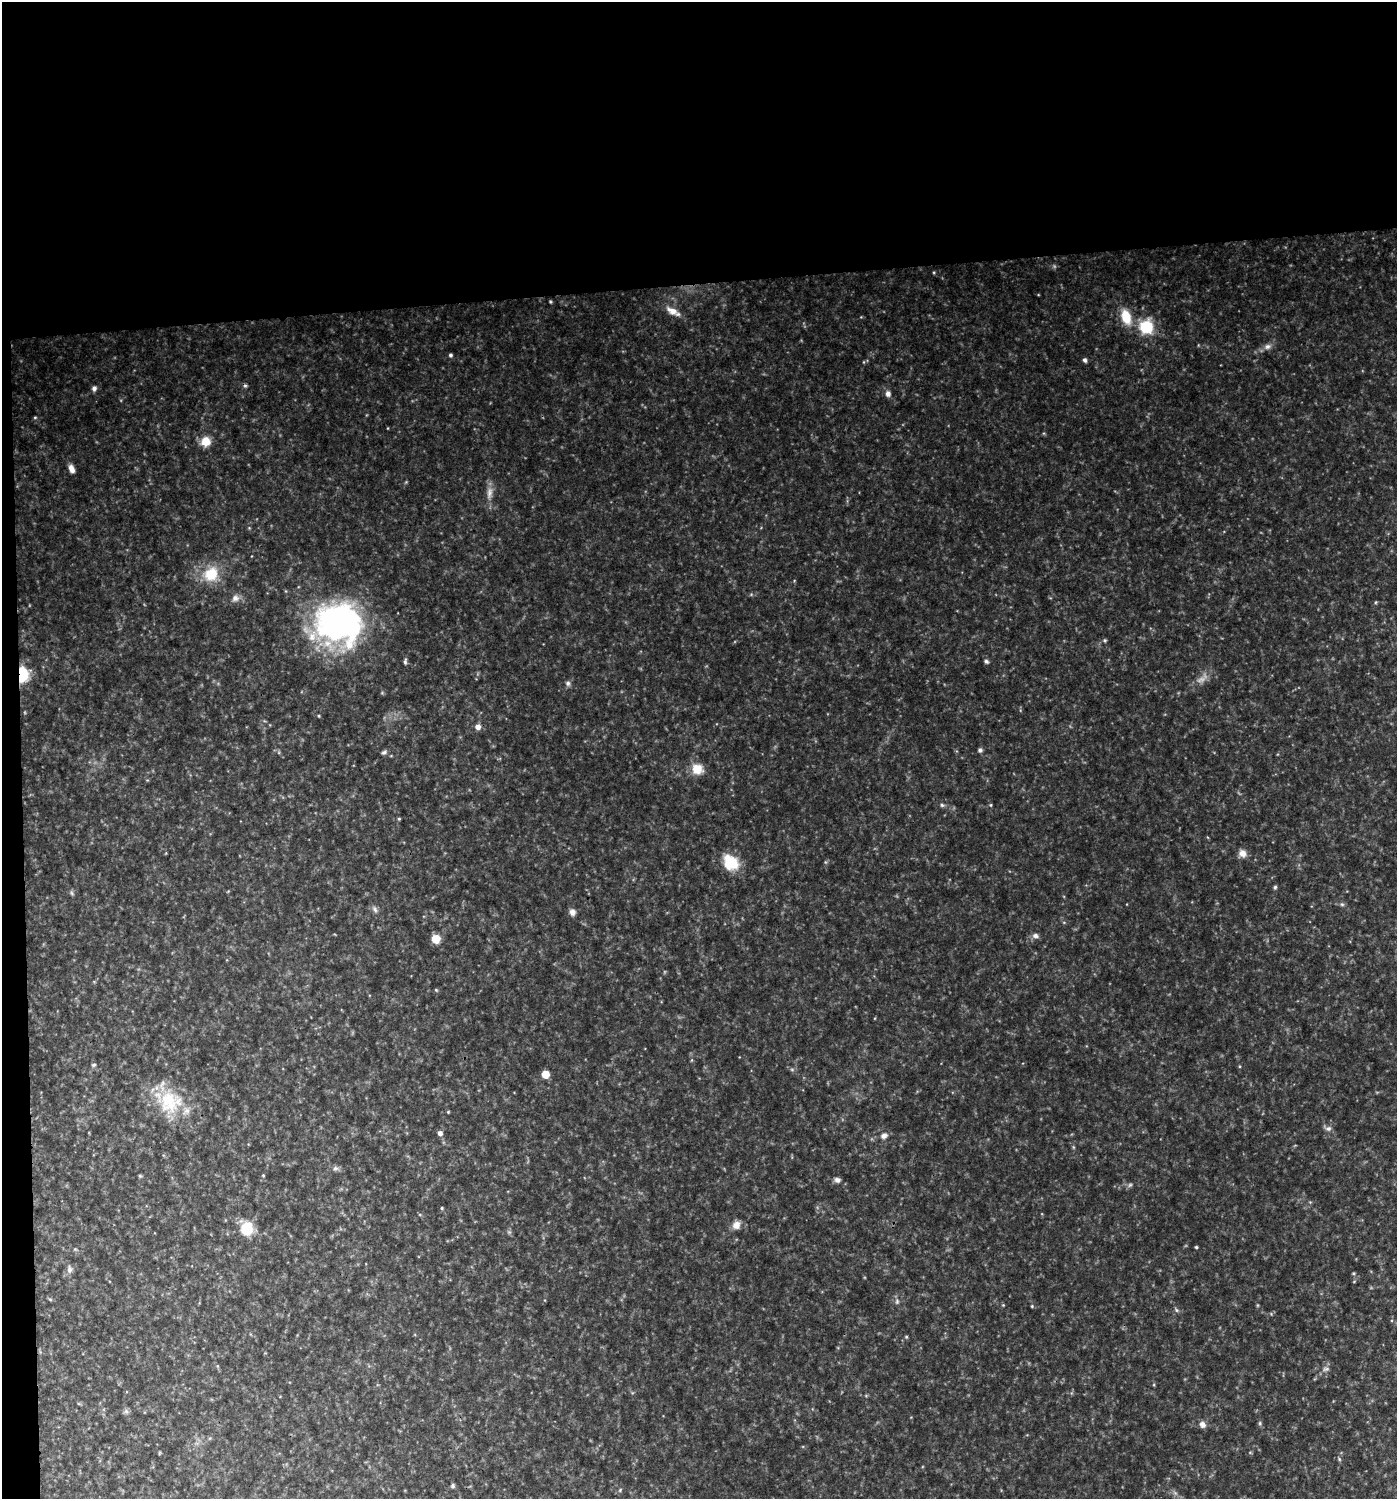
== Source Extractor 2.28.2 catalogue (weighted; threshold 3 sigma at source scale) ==
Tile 1 of 3 x 3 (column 1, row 1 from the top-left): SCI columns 6-1400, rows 2996-4492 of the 4238 x 4492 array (HDU 1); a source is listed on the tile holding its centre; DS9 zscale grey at full resolution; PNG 1399 x 1501 px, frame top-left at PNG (2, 2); no overlay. Shown black and unused: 20% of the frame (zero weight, under 3 of 4 exposures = <1% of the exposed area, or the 3 px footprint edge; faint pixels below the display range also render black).
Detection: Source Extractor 2.28.2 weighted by HDU 2 'WHT'; one run over the whole footprint, this tile lists its part. Background 0.0914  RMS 0.0075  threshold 0.0339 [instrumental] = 3 sigma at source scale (4.5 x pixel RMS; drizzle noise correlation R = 1.50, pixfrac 1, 0.0396/0.0396 arcsec/px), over >= 5 px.
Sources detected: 65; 1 too faint to see at this stretch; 1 cosmic-ray / hot-pixel residue — not listed; the other 63 listed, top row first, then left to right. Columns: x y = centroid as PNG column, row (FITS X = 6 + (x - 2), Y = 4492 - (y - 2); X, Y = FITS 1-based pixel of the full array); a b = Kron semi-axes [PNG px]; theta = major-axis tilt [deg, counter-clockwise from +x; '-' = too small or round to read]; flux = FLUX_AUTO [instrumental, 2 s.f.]
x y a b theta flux
672 311 16 8 -31 7
1126 317 16 10 -73 16
1146 327 18 17 - 23
1267 346 8 7 - 2.9
450 355 4 4 - 1.4
1085 360 5 4 - 2
94 388 6 5 - 2.4
888 394 8 7 - 2.9
35 417 5 3 - 0.83
206 441 11 11 - 9.4
71 469 9 6 -66 4.4
489 493 18 8 83 5.9
211 574 16 14 47 21
235 598 10 8 34 3.6
338 623 55 46 -13 180
1105 640 5 4 - 1
405 661 7 4 78 1.5
986 661 5 4 - 1.6
23 675 15 9 88 25
568 683 8 6 77 1.9
319 716 5 3 - 0.61
478 727 6 6 - 4.2
980 750 6 5 - 1.5
384 752 7 5 20 1.5
697 769 14 13 - 9.9
942 805 6 5 - 1.3
991 805 5 3 - 0.74
399 819 4 4 - 0.75
1242 853 9 8 - 4.7
730 862 21 16 -47 18
1275 887 5 4 - 1.1
72 893 7 4 -70 1.2
1342 904 6 4 -1 1.2
375 910 9 5 -63 2
572 912 8 7 - 3.1
1035 936 8 6 -14 2.6
435 939 5 5 - 22
436 990 5 3 - 0.68
94 1065 6 4 20 0.99
545 1074 5 5 - 18
168 1101 34 25 -80 36
448 1112 4 3 - 0.59
1328 1128 8 7 - 2.5
440 1133 5 5 - 3.1
884 1136 9 7 21 3.2
335 1168 8 5 8 1.9
263 1175 4 3 - 0.66
140 1176 5 4 - 0.86
837 1180 8 6 -22 2.4
442 1208 4 3 - 0.79
736 1225 11 10 - 5.1
247 1228 14 12 77 19
1196 1247 3 3 - 0.91
70 1269 8 7 - 2.6
897 1301 7 5 -72 1.7
1032 1306 4 3 - 0.66
906 1337 4 4 - 0.78
1325 1369 9 5 25 2
126 1411 6 6 - 1.7
1260 1423 6 4 72 0.98
1202 1424 8 7 - 3.6
1339 1459 6 3 -72 0.91
453 1486 6 5 - 1.3
Overlapping masked pixels (flux is a lower limit): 1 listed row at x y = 23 675